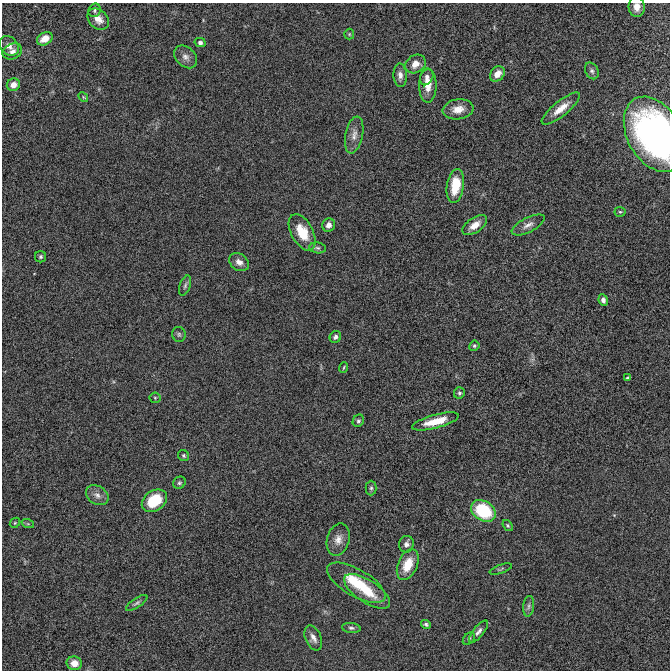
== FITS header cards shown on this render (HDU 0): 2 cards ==
NAXIS1  =                  668 / Axis length
NAXIS2  =                  668 / Axis length

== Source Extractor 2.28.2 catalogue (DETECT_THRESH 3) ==
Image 668 x 668 px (HDU 0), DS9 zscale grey, 1 PNG px = 1 image px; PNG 672 x 672 px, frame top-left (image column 1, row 668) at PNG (2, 3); each listed source drawn as its Kron ellipse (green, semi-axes under 4 px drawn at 4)
Background 2.99e-05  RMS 0.0016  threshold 0.00486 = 3 sigma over >= 5 px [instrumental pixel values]
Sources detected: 64; all 64 listed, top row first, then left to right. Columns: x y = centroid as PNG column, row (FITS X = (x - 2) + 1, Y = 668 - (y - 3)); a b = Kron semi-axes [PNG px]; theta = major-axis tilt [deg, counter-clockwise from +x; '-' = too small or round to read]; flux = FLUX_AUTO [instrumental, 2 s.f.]
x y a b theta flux
637 7 10 8 -88 0.81
95 10 7 6 - 0.22
98 19 12 9 -44 0.97
349 34 5 5 - 0.14
45 39 8 6 30 1.3
200 42 5 4 - 0.29
9 46 11 8 -44 0.68
12 51 10 7 22 0.55
186 57 13 9 -44 0.64
415 64 11 8 34 0.98
592 71 9 6 -62 0.31
497 74 8 6 49 0.96
400 75 12 6 -87 0.53
427 77 8 6 65 0.44
13 85 6 6 - 0.83
428 85 17 9 -90 1.4
83 97 5 4 - 0.13
561 108 24 7 39 1.5
458 109 15 10 8 1.3
654 134 40 27 -61 35
354 135 19 8 78 0.89
455 186 17 8 82 3
620 212 5 5 - 0.16
329 225 7 6 - 0.67
475 225 14 7 34 1.1
528 225 18 7 27 0.7
302 232 20 11 -62 2.8
317 248 8 5 -7 0.23
40 257 5 5 - 0.21
239 262 11 8 -36 0.65
185 286 10 5 70 0.27
603 300 6 4 -80 0.39
179 334 7 6 - 0.24
335 337 6 5 - 0.37
474 346 5 4 - 0.16
344 367 5 2 - 0.11
628 378 4 3 - 0.17
459 393 6 5 - 0.21
155 398 5 5 - 0.14
358 421 6 5 - 0.23
435 421 24 6 15 2.4
184 456 6 5 - 0.19
179 483 6 6 - 0.21
371 488 7 5 89 0.24
97 495 12 9 -32 0.68
154 501 14 10 36 3.7
483 511 13 9 -32 6.6
15 523 5 4 - 0.16
28 524 6 4 -18 0.16
508 525 6 4 -52 0.15
338 539 16 11 75 0.99
406 544 8 7 - 0.47
408 565 16 9 67 2.3
501 569 12 3 19 0.17
356 583 33 13 -30 3.9
367 591 26 11 -33 2.9
137 603 12 4 33 0.3
529 606 10 5 83 0.34
426 624 5 4 - 0.22
351 628 9 5 -6 0.29
478 632 13 5 51 0.42
313 638 13 7 -67 0.67
469 639 7 5 49 0.21
74 663 7 7 - 1.1
At the frame edge (FLAGS 8, measured only in part): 2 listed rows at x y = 637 7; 654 134